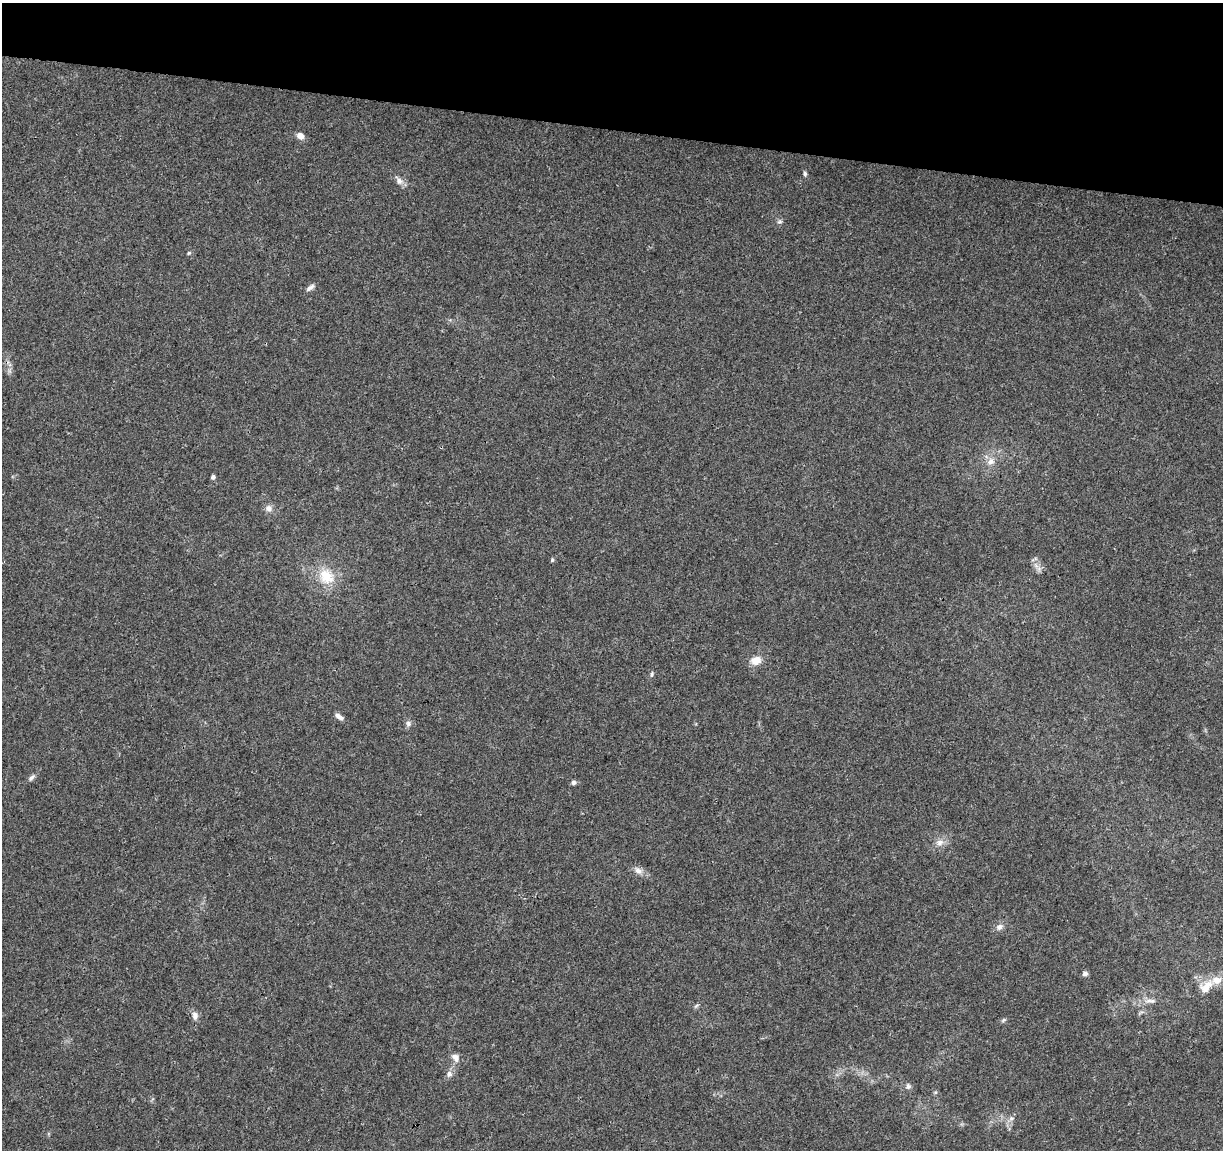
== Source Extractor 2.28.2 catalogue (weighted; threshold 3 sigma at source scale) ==
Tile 2 of 4 x 4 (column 2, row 1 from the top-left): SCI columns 1223-2443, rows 3668-4815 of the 4895 x 5100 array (HDU 1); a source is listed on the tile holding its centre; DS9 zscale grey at full resolution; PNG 1225 x 1152 px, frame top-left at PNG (2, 3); no overlay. Shown black and unused: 11% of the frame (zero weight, under 3 of 4 exposures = <1% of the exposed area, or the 3 px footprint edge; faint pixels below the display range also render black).
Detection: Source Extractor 2.28.2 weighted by HDU 2 'WHT'; one run over the whole footprint, this tile lists its part. Background 0.0215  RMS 0.004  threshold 0.0182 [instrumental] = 3 sigma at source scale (4.5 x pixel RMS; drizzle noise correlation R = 1.50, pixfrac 1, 0.0396/0.0396 arcsec/px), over >= 5 px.
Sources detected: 34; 1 inside a brighter listed object's ellipse — not listed separately; the other 33 listed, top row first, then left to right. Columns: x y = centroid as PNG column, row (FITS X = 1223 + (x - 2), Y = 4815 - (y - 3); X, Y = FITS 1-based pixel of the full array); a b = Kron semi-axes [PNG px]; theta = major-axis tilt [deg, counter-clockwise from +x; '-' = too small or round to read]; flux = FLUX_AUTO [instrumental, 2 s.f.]
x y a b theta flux
300 136 9 7 -26 2.5
805 174 6 5 - 0.79
399 181 13 9 -48 2.3
780 222 7 6 - 0.93
189 253 5 4 - 0.51
310 288 13 5 36 1.5
9 371 7 5 -89 0.94
991 461 10 9 - 2.9
213 477 4 4 - 1.1
269 508 9 9 - 2
552 560 5 4 - 0.63
1036 566 11 4 -57 1.7
326 576 23 19 -49 11
756 660 12 9 14 4.9
652 674 8 4 77 0.76
339 717 12 6 -35 1.8
408 723 8 7 - 1.3
32 777 10 5 48 1.2
574 782 6 6 - 1.1
940 842 11 9 11 2.6
638 870 12 8 -42 2.4
999 927 10 8 30 1.9
1085 974 7 6 - 1.1
1206 986 26 15 39 7.8
1152 1001 10 6 10 1.6
696 1006 7 4 45 0.67
195 1015 12 8 -78 2
1003 1020 8 5 28 0.74
455 1057 12 9 -46 2.3
449 1074 9 8 - 1.7
908 1086 8 7 - 1.1
935 1092 6 4 -17 0.48
1011 1118 9 6 49 1.5